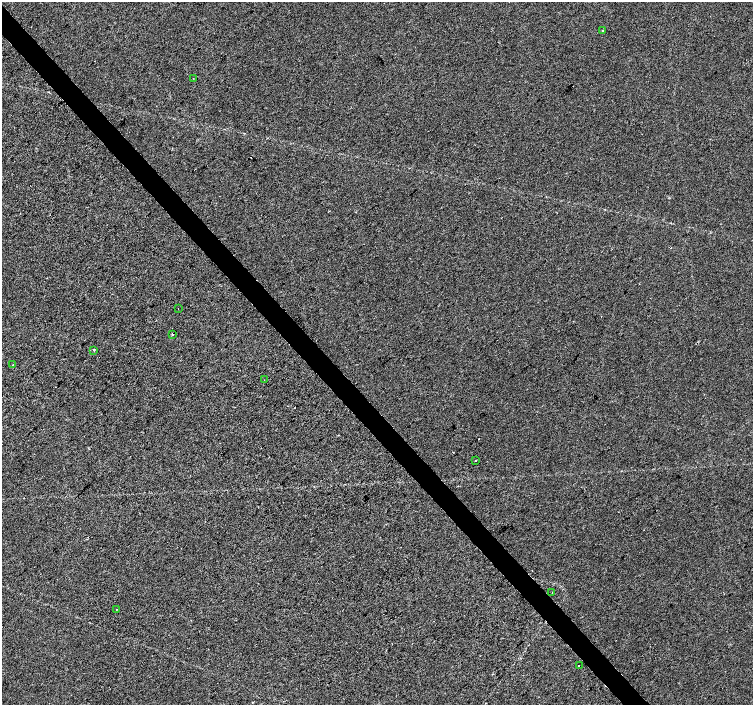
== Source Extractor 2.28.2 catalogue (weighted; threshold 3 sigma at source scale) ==
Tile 11 of 4 x 4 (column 3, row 3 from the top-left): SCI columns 3010-4511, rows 1616-3021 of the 6014 x 5977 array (HDU 1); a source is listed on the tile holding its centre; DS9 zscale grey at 2 x 2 block average (1 PNG px = mean of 2 x 2 image px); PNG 755 x 707 px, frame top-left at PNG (2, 2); each listed source drawn as its Kron ellipse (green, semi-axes under 4 px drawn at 4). Shown black and unused: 4% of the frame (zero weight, under 2 of 3 exposures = <1% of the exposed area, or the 3 px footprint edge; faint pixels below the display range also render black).
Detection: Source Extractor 2.28.2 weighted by HDU 2 'WHT'; one run over the whole footprint, this tile lists its part. Background -1.32e-05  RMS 0.0057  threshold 0.0256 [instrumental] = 3 sigma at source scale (4.5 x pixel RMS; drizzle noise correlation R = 1.50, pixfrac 1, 0.0396/0.0396 arcsec/px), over >= 5 px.
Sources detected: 14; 3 cosmic-ray / hot-pixel residue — neither listed nor drawn; the other 11 listed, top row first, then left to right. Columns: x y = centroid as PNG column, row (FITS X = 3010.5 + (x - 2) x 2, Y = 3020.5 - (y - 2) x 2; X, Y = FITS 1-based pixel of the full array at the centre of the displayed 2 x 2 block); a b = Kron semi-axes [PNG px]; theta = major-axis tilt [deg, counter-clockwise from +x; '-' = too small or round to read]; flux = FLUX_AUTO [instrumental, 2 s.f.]
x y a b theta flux
603 30 3 2 - 0.75
193 78 2 2 - 0.73
178 309 2 2 - 0.47
172 334 2 2 - 12
94 350 2 2 - 15
13 365 2 2 - 0.51
264 380 2 2 - 0.63
475 460 2 2 - 1.6
552 593 2 2 - 0.48
116 609 2 2 - 0.61
579 666 2 2 - 2.6
Diffuse or blended objects may show on this block-average render without a row.